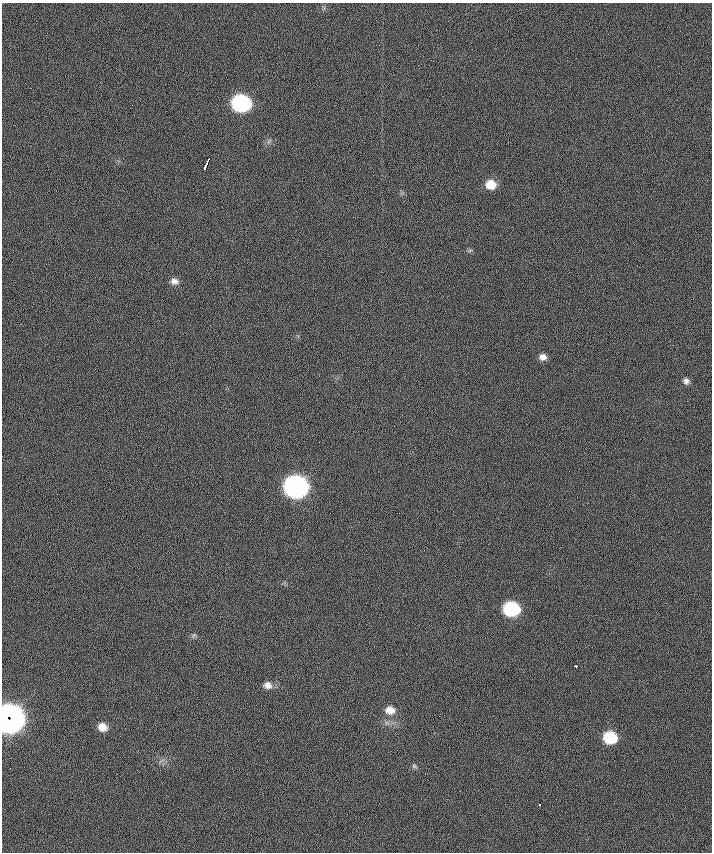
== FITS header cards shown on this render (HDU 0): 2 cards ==
NAXIS1  =                  710 /
NAXIS2  =                  850 /

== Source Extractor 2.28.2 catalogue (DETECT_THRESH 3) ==
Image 710 x 850 px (HDU 0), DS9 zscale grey, 1 PNG px = 1 image px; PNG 714 x 854 px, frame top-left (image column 1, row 850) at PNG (2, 3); no overlay
Background 0.362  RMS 9.8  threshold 29.4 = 3 sigma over >= 5 px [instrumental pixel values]
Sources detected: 18; all 18 listed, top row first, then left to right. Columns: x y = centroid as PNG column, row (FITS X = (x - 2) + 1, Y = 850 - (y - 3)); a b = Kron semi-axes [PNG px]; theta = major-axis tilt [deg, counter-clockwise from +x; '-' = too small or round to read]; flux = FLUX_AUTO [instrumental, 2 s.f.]
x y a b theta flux
241 103 11 10 - 1.6e+05
208 160 5 2 - 2.3e+03
205 166 6 2 65 3.2e+03
491 184 9 8 - 1.0e+04
174 281 9 8 - 3.4e+03
543 357 6 6 - 3.3e+03
686 381 7 6 - 2.1e+03
296 486 12 10 -10 4.9e+05
511 609 10 9 - 7.6e+04
194 635 7 4 34 1.1e+03
575 666 3 2 - 5.2e+03
267 685 10 9 - 4.0e+03
390 710 11 10 - 6.8e+03
9 718 13 12 - 1.1e+06
102 727 9 8 - 7.0e+03
610 737 10 8 -13 3.4e+04
414 766 7 5 -27 1.2e+03
539 805 3 2 - 1.7e+03
At the frame edge (FLAGS 8, measured only in part): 1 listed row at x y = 9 718